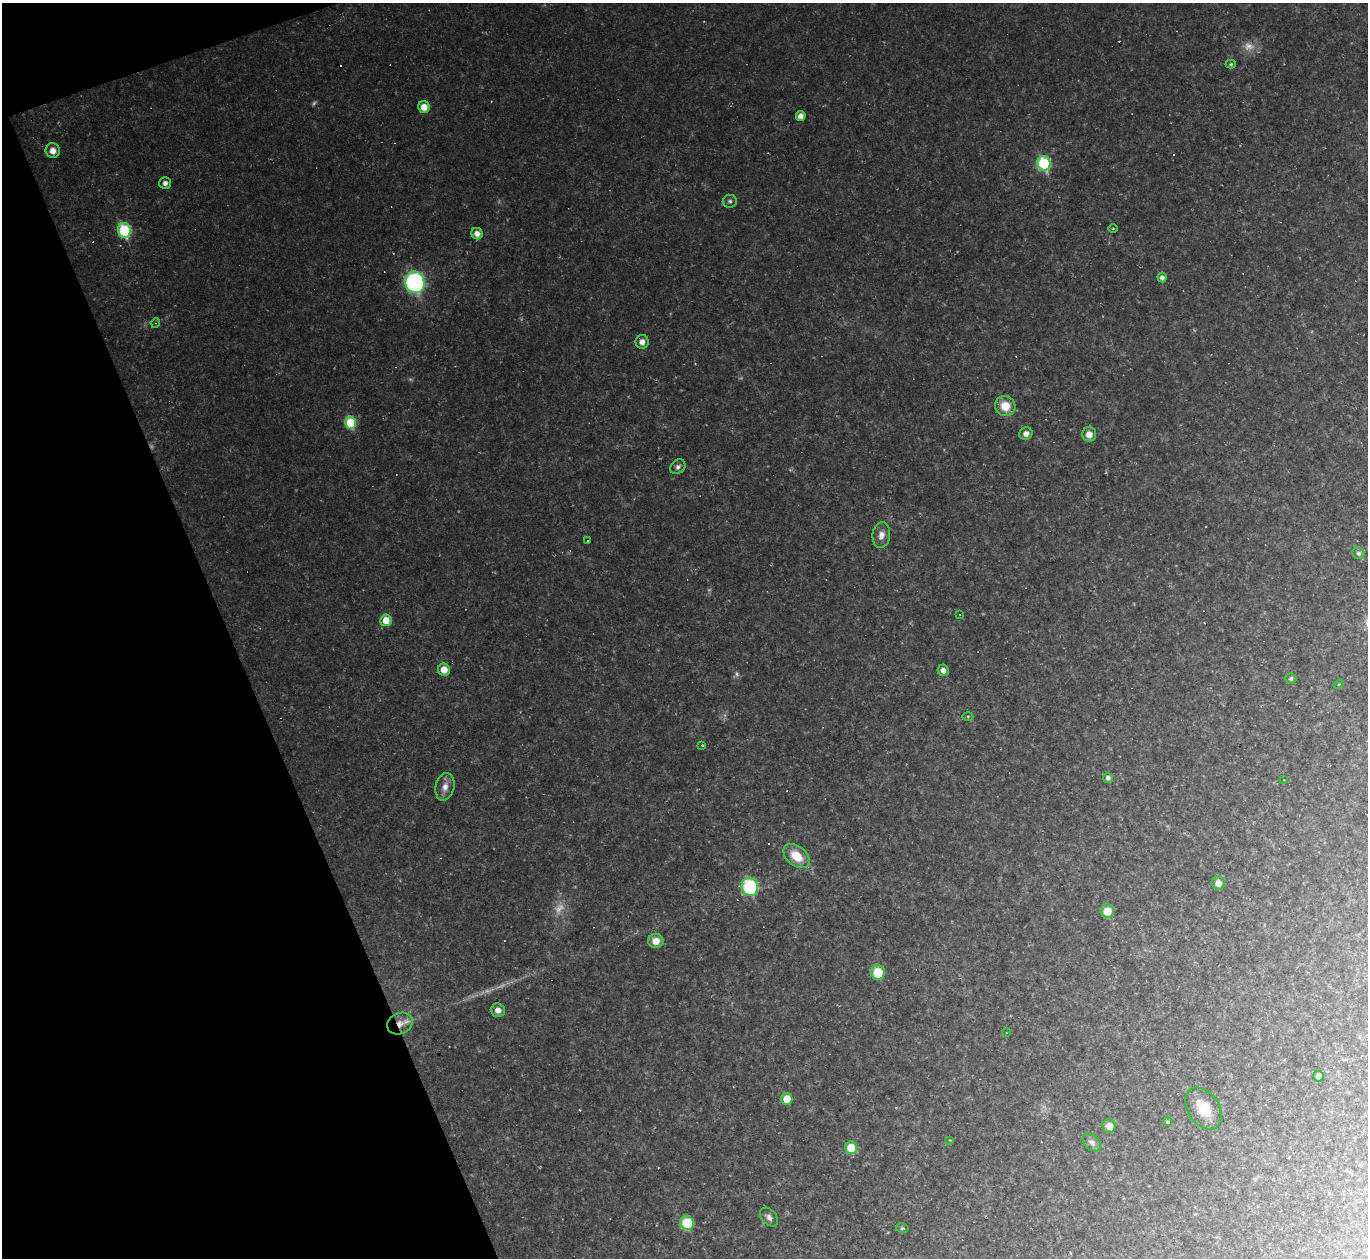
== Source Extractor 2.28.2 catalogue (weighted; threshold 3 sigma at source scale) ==
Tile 5 of 4 x 4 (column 1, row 2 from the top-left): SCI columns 1-1366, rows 2789-4044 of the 5463 x 5448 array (HDU 1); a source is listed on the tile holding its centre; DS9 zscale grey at full resolution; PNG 1370 x 1260 px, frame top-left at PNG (2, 3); each listed source drawn as its Kron ellipse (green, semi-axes under 4 px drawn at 4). Shown black and unused: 18% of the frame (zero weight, under 2 of 3 exposures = <1% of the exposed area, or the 3 px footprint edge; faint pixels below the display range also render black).
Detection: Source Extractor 2.28.2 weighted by HDU 2 'WHT'; one run over the whole footprint, this tile lists its part. Background 0.0745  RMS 0.0088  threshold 0.0394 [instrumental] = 3 sigma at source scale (4.5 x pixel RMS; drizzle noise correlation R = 1.50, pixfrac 1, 0.05/0.05 arcsec/px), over >= 5 px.
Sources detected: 80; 9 too faint to see at this stretch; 17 cosmic-ray / hot-pixel residue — neither listed nor drawn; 1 inside a brighter listed object's ellipse — not listed separately; the other 53 listed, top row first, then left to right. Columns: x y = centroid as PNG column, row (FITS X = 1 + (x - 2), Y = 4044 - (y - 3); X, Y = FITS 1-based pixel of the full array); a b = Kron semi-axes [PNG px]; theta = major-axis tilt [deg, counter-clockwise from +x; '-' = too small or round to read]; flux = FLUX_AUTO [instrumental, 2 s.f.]
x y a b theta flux
1231 64 5 4 - 1.3
424 107 6 6 - 10
801 116 5 5 - 6.5
53 151 7 7 - 7.8
1044 163 7 6 - 94
165 183 6 6 - 4.1
730 201 7 6 - 2.4
1113 229 5 3 - 0.82
124 230 7 6 - 83
477 234 6 5 - 5.8
1162 277 5 4 - 3.4
415 282 11 9 -76 170
156 323 5 3 - 0.77
642 342 7 6 - 5.6
1005 406 10 10 - 16
350 423 6 5 - 42
1026 434 6 6 - 4.8
1089 434 7 7 - 8.4
678 467 8 6 42 3.3
881 535 13 9 82 7.2
588 540 3 3 - 4.2
1359 553 6 5 - 2.4
960 614 3 2 - 0.69
386 620 6 5 - 14
444 670 6 6 - 10
943 670 5 5 - 4.9
1291 678 5 5 - 2
1339 684 5 4 - 1
968 716 5 3 - 0.97
702 745 3 3 - 0.92
1108 778 5 5 - 2.8
1284 780 4 2 - 0.55
445 787 14 9 76 8
796 856 15 9 -39 21
1218 883 7 6 - 6.9
750 887 9 8 - 76
1107 911 7 6 - 14
656 941 7 7 - 10
878 973 7 7 - 26
498 1010 7 6 - 6.2
400 1023 13 10 25 8.3
1006 1032 3 3 - 0.88
1318 1076 5 5 - 3.8
787 1099 6 5 - 14
1204 1108 23 15 -56 19
1168 1122 4 4 - 1.5
1109 1126 7 6 - 8.6
950 1140 4 3 - 0.61
1092 1142 10 7 -45 4.3
851 1148 6 6 - 24
769 1217 11 7 -49 4.3
687 1223 7 6 - 35
902 1228 6 4 -12 1.4
Overlapping masked pixels (flux is a lower limit): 1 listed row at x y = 400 1023